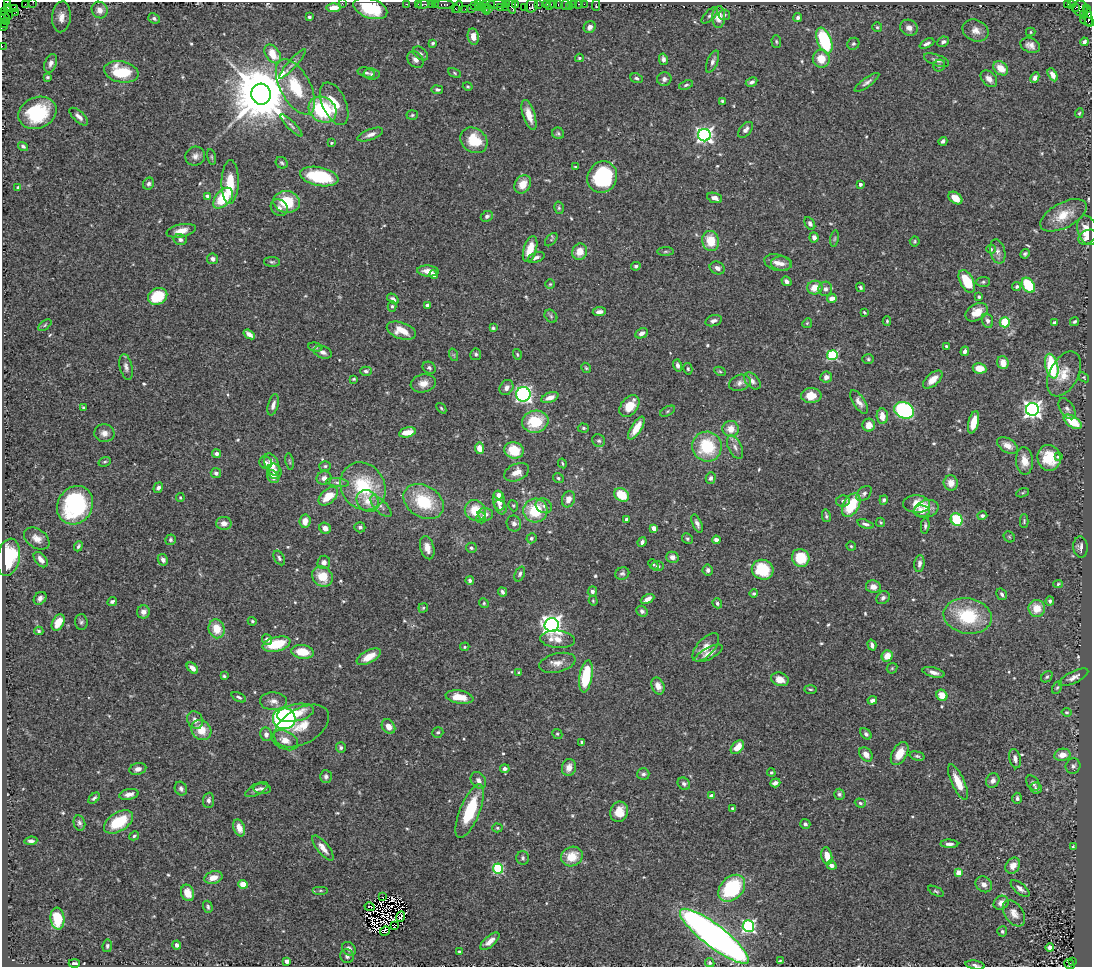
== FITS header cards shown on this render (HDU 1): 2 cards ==
NAXIS1  =                 1090
NAXIS2  =                  965

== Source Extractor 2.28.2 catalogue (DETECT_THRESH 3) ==
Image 1090 x 965 px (HDU 1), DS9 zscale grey, 1 PNG px = 1 image px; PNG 1094 x 969 px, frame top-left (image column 1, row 965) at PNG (2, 2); each listed source drawn as its Kron ellipse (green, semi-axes under 4 px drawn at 4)
Background 0.601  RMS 0.028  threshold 0.085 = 3 sigma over >= 5 px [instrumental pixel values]
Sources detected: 587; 6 with non-positive FLUX_AUTO (blend fragments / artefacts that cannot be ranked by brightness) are neither listed nor drawn; of the other 581, the 500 brightest by FLUX_AUTO listed and drawn (81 fainter detections omitted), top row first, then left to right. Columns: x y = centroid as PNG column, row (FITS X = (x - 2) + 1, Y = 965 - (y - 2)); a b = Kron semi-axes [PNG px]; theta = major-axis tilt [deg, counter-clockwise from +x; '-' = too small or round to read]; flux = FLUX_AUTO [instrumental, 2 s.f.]
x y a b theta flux
33 2 2 2 - 6.9
7 3 2 2 - 54
342 3 2 2 - 22
25 4 3 2 - 9.4
406 4 3 2 - 18
418 4 2 2 - 12
423 4 6 3 9 19
431 4 2 2 - 18
435 4 3 3 - 36
487 4 8 3 7 66
496 4 8 2 2 91
507 4 3 2 - 17
515 4 4 3 - 56
538 4 3 2 - 9
547 4 3 3 - 47
554 4 2 2 - 15
558 4 4 3 - 41
574 4 3 3 - 28
578 4 3 2 - 10
584 4 2 2 - 7
1067 4 3 2 - 23
444 5 10 3 -1 57
474 5 4 2 - 26
478 5 4 3 - 51
550 5 5 3 - 34
566 5 5 2 - 12
596 5 5 2 - 8.7
1071 5 3 2 - 3.8
511 6 8 3 -73 65
532 6 7 6 - 110
569 6 3 2 - 5.4
458 7 6 3 67 23
482 7 4 3 - 39
501 7 3 3 - 120
505 7 4 3 - 24
524 7 2 2 - 13
7 8 3 3 - 120
14 8 4 3 - 26
334 8 7 4 4 19
370 8 17 9 -19 81
455 8 3 2 - 25
472 8 3 2 - 17
478 8 3 2 - 36
489 8 3 3 - 9.4
1075 8 3 2 - 11
1080 8 8 7 - 130
1086 8 3 3 - 34
465 9 2 2 - 14
100 10 9 7 -52 14
486 10 5 2 - 24
5 12 2 2 - 5.8
16 12 4 2 - 6.7
8 15 4 2 - 3.3
710 15 10 4 45 4.3
724 15 6 5 - 3.8
1083 15 3 2 - 13
5 17 6 2 -46 35
61 17 15 9 85 18
309 17 3 3 - 5.3
719 17 11 6 88 22
798 17 4 4 - 4.6
1088 17 10 4 -78 280
154 18 6 5 - 5.1
6 21 4 2 - 10
1087 21 8 3 -20 61
3 22 6 3 -70 58
3 26 4 3 - 11
590 27 6 5 - 8.9
877 27 5 5 - 2.9
909 28 9 8 - 11
976 30 13 10 -25 16
1031 32 4 4 - 2.7
473 36 8 5 -81 18
776 41 6 5 - 2.8
824 41 13 7 -69 130
943 42 6 5 - 5.7
1084 42 4 4 - 5.7
433 43 4 3 - 3.3
927 43 8 4 26 6
853 44 6 5 - 3.8
1030 45 10 7 -21 11
2 46 2 2 - 8.8
421 53 8 5 -39 4.7
273 54 10 7 -54 40
579 58 4 3 - 3.1
663 59 6 4 -78 6.9
821 59 9 8 - 29
415 60 9 7 -43 9
936 60 13 5 -20 7.8
712 61 12 5 67 7.2
51 63 10 6 69 7.8
293 64 19 3 48 7.5
939 66 6 5 - 3.8
1001 68 8 6 -42 29
121 72 17 10 -11 84
366 73 9 4 -15 4.1
455 73 6 4 -29 2.7
372 74 8 6 -7 4.5
1053 75 7 4 -62 11
47 77 3 3 - 2.9
636 78 6 4 -23 4.5
1035 78 5 4 - 8.9
664 79 7 7 - 6.4
989 79 10 6 -47 13
752 82 6 4 27 6.1
867 82 15 4 36 7
686 85 7 4 19 3.4
468 86 5 4 - 2.5
295 87 30 15 -62 83
437 90 6 4 -8 4.5
261 94 10 9 - 17000
722 101 3 3 - 2.3
334 104 23 12 -66 42
322 110 15 12 -36 140
37 113 20 15 23 120
1079 113 5 4 - 2.4
412 115 6 5 - 3
529 115 16 6 -72 23
79 117 11 5 -43 9.4
291 125 15 4 -45 6.2
745 130 9 5 49 8.4
558 133 6 5 - 3.9
370 135 13 5 21 10
704 135 6 6 - 640
474 140 14 12 -36 59
943 141 5 4 - 4.8
331 143 4 4 - 3.1
23 146 5 4 - 3.9
195 156 10 9 - 10
211 157 8 3 -79 2.7
282 163 6 5 - 3.7
576 167 4 3 - 2.4
319 176 19 9 -11 130
602 177 16 14 58 170
230 182 22 8 89 48
149 184 6 5 - 5
523 184 10 7 57 27
860 184 3 3 - 7.2
18 188 3 3 - 8.2
208 196 4 4 - 9.9
223 198 12 7 47 85
715 198 8 5 -19 8.7
955 198 8 5 -38 23
286 202 13 11 -9 67
279 208 9 7 -44 7.9
559 208 6 4 -77 3.2
1063 215 25 12 28 38
487 216 6 5 - 4.7
810 223 7 4 -60 5.4
1087 230 15 10 -72 25
181 231 15 6 12 19
814 237 5 4 - 8.9
1087 237 9 6 31 15
180 239 6 5 - 6.2
835 239 8 4 81 3.5
551 240 8 4 48 2.7
711 241 10 8 -76 45
915 241 5 5 - 2.6
530 249 13 6 73 35
991 249 5 4 - 4.9
665 251 8 4 1 3.4
580 252 8 7 - 23
998 252 12 7 -76 9
1025 254 5 4 - 4
536 257 9 5 21 6.5
212 259 5 5 - 7.1
272 262 8 5 -1 3.8
778 263 14 8 -14 14
782 264 10 7 -2 10
636 266 5 4 - 3.7
717 268 8 6 -22 8
428 271 10 5 -3 17
434 274 4 4 - 12
786 281 5 4 - 6.1
967 281 12 6 -64 64
983 282 7 5 1 3.4
550 284 4 4 - 2.4
1028 285 8 5 -56 88
860 287 5 4 - 3.2
1017 287 4 4 - 4.4
815 288 8 6 18 26
825 289 7 7 - 7.4
158 296 10 8 27 63
979 297 4 3 - 3.1
832 298 5 4 - 13
393 299 6 3 -35 5.6
428 305 4 4 - 7.1
392 306 5 4 - 3.5
599 312 7 4 6 10
864 312 4 3 - 2.8
977 312 12 8 30 24
551 316 7 5 -47 4.2
713 321 8 5 17 7.3
887 321 5 3 - 2.4
987 321 7 5 -73 6.2
1005 322 5 5 - 51
1074 322 5 3 - 3.5
807 323 5 4 - 2.4
1054 323 4 3 - 4.1
45 325 8 4 37 3.1
493 328 3 3 - 3.3
401 331 15 8 -19 28
642 333 6 4 27 9.3
249 334 6 4 -36 15
946 346 4 3 - 4.1
315 347 7 4 -9 3.4
965 351 5 4 - 6.5
323 352 9 6 -18 7.6
476 354 6 5 - 4.2
517 354 5 3 - 2.3
454 355 6 4 -71 2.9
832 355 5 5 - 180
868 359 6 5 - 3.2
1003 363 7 5 -72 18
678 365 6 4 -76 6.2
1052 366 12 6 -75 150
126 367 13 6 -77 8.6
429 368 7 5 -34 4.5
586 368 5 4 - 2.7
980 368 7 5 -10 29
688 369 6 4 -76 3.1
366 371 6 4 1 4.5
720 371 6 4 -29 2.5
1064 374 24 14 62 34
826 377 6 5 - 9.6
1084 377 6 4 -39 2.3
354 379 4 3 - 2.3
933 380 11 6 41 20
752 381 10 6 -47 8.9
423 383 13 9 11 16
740 383 11 7 18 9
506 388 8 6 57 8.8
523 394 7 7 - 420
811 396 10 7 1 32
550 398 9 5 22 16
859 402 13 6 -57 11
273 405 11 5 74 9.6
629 406 12 8 53 41
83 407 3 3 - 2.3
441 408 6 3 -49 2.3
1032 409 6 6 - 910
1067 409 12 6 -58 7.7
904 410 10 8 -23 290
668 411 8 4 28 3.2
882 416 8 5 -87 19
535 422 13 11 12 79
974 422 11 5 76 32
1073 422 10 5 -33 61
869 425 6 6 - 18
583 428 5 4 - 3.2
636 428 13 5 58 32
731 429 8 8 - 23
407 432 8 5 14 29
104 433 10 8 -11 13
599 441 7 6 - 4.2
1007 445 11 7 -30 16
707 447 15 14 - 96
735 447 13 6 -64 9.5
479 448 6 4 -83 19
514 450 10 8 -15 53
216 454 4 4 - 5.9
1058 456 4 3 - 4.9
1049 458 13 11 -77 50
1024 461 14 8 -86 23
105 462 6 4 19 2.8
289 462 8 4 -80 3.1
266 463 7 6 - 6.8
562 463 5 3 - 2.5
272 464 11 7 -68 22
325 466 6 5 - 3.7
274 471 8 7 - 9.4
517 472 13 8 24 20
216 473 5 5 - 5.2
273 477 7 5 -55 15
324 478 7 6 - 10
558 478 6 4 -33 3.2
711 478 6 5 - 4.7
338 483 11 4 -7 6.3
951 483 7 7 - 19
363 486 25 21 -56 130
158 488 5 4 - 6.5
1023 493 7 4 20 2.6
864 494 9 6 47 5.8
498 495 4 4 - 7.2
622 495 8 6 -34 51
328 496 11 7 41 40
180 498 4 3 - 2.5
568 499 8 6 69 14
499 500 10 6 -79 15
884 500 5 4 - 4.5
368 501 12 10 -41 26
424 501 21 15 -31 98
843 501 7 5 8 4.9
917 504 13 9 -3 38
75 505 20 17 57 230
851 505 13 7 60 77
381 506 14 6 -46 10
513 506 6 4 -68 2.5
544 506 8 7 - 7.4
500 507 7 5 -58 5.2
926 509 12 8 16 18
475 511 11 10 - 47
535 511 12 12 - 76
922 511 8 6 -12 12
485 514 7 6 - 12
982 515 5 4 - 4
826 516 6 3 -78 3.7
481 518 5 5 - 3.2
626 519 3 3 - 6.3
957 519 6 5 - 92
305 521 7 5 81 19
1024 521 7 4 89 2.6
881 522 5 4 - 3
224 523 7 6 - 12
514 524 8 7 - 7.6
697 524 10 4 -66 7.9
865 524 8 4 -17 5.5
925 526 8 4 84 4.1
360 527 5 5 - 4.9
325 528 6 5 - 13
654 528 4 4 - 25
1009 537 6 5 - 2.4
37 538 14 9 -35 16
531 538 5 5 - 4.1
687 539 6 5 - 3.5
170 540 5 5 - 4.4
716 540 4 4 - 9.1
642 542 5 4 - 5.8
78 546 5 3 - 3.8
851 546 5 4 - 2.6
1080 547 10 7 -86 8.6
427 548 12 7 -74 16
471 548 5 5 - 3.6
8 557 19 11 79 120
672 557 6 5 - 9.9
279 558 8 5 -60 4.6
801 558 9 8 - 52
41 560 9 5 -50 13
163 560 6 5 - 9.2
324 562 6 6 - 11
919 563 8 5 83 7.5
653 564 6 4 -43 2.5
658 566 6 5 - 4.7
708 570 5 5 - 6.7
763 570 11 9 -23 80
622 573 7 6 - 4.8
520 574 8 5 68 4.6
322 576 11 9 -43 43
470 580 4 4 - 4.6
1058 584 5 4 - 2.8
873 587 7 6 - 15
592 591 5 4 - 6.3
502 592 4 3 - 4.6
754 593 4 4 - 3.2
1002 594 6 5 - 4.9
40 598 7 5 46 8.8
883 598 7 6 - 6.7
648 599 7 4 27 9.5
112 601 5 4 - 4.6
593 601 5 4 - 2.3
1050 601 4 4 - 4.4
484 603 5 4 - 2.8
717 603 5 4 - 3.9
423 608 5 4 - 2.6
1037 608 8 8 - 31
642 611 6 5 - 5.6
143 612 7 6 - 11
968 616 24 17 -10 120
252 621 4 4 - 2.8
58 622 9 5 60 31
81 622 8 6 -88 4.7
552 625 7 6 - 1200
217 629 9 8 - 35
39 631 4 3 - 3.2
557 639 17 8 -5 27
267 640 5 4 - 7.7
276 644 14 7 14 71
872 645 5 3 - 6.3
465 647 4 4 - 2.4
706 647 17 8 48 22
303 652 11 7 -8 44
709 653 15 6 28 15
887 656 6 5 - 25
369 657 13 6 28 29
557 663 18 9 13 17
192 668 7 4 -43 12
892 668 6 4 44 2.4
934 672 11 5 -14 11
519 673 4 3 - 3.1
224 676 4 3 - 3.2
586 676 16 6 80 88
1047 677 6 5 - 3.7
1074 677 16 6 26 11
780 679 9 6 -17 19
658 686 9 6 -66 16
1057 687 7 4 62 3.2
810 689 6 3 -1 2.4
942 695 6 5 - 29
239 697 8 4 -27 4.7
459 697 14 6 -9 32
872 700 5 4 - 7.9
273 701 13 9 -1 13
1067 712 5 4 - 2.7
295 713 19 8 11 39
284 719 11 10 - 540
195 720 9 7 -57 12
302 726 30 17 30 43
388 726 8 6 -55 15
201 730 11 9 -45 35
438 732 6 5 - 3.9
266 734 7 6 - 8.8
557 734 5 4 - 2.9
866 734 6 4 -45 4.9
285 740 14 9 -25 19
582 742 3 3 - 2.4
341 747 5 5 - 4.2
737 747 8 5 46 25
866 754 8 5 -50 13
900 754 12 7 61 29
1062 755 8 6 11 17
917 756 7 4 -15 3.7
1015 759 10 5 -79 9
1073 766 8 7 - 6.1
569 767 8 7 - 16
505 768 5 4 - 6
138 769 8 6 14 11
771 773 4 3 - 2.7
643 774 6 6 - 6
326 777 6 6 - 6.4
478 780 9 7 -52 8.7
993 780 7 6 - 8.9
958 782 19 6 -65 33
775 783 5 4 - 7.8
1033 783 8 5 -54 6.5
684 784 7 5 -44 5
1036 788 6 5 - 4.3
181 789 7 6 - 6.5
262 789 9 5 -5 6.5
256 790 12 5 29 7.5
129 794 10 5 12 12
839 794 5 5 - 4.4
712 796 4 4 - 17
94 798 7 4 43 5
1017 798 5 5 - 5
208 800 7 5 85 7.2
860 803 5 4 - 3.9
732 808 4 4 - 2.7
470 811 29 10 68 100
619 812 10 8 72 32
119 822 16 9 31 72
79 823 8 5 -77 5.3
805 824 5 5 - 5.5
239 828 9 5 -70 19
497 828 5 4 - 2.8
134 836 5 4 - 2.9
31 841 6 4 7 5.5
949 844 9 4 -1 6.8
1073 847 4 3 - 2.8
323 848 15 6 -51 15
827 856 9 5 -79 24
572 857 11 9 28 37
523 858 7 6 - 4.7
831 865 5 4 - 11
1013 866 8 7 - 17
498 868 5 5 - 170
959 872 4 4 - 32
213 878 9 6 15 19
243 884 5 4 - 31
984 884 9 7 -37 10
732 888 15 11 45 150
1020 888 11 5 -38 9.4
320 891 8 4 0 2.8
936 891 9 4 -27 3.4
188 893 8 6 -70 25
382 897 3 2 - 2.3
1001 903 8 6 35 10
208 907 6 4 -73 3.6
369 907 5 3 - 3.2
1014 913 15 9 -56 16
400 917 6 3 66 4.7
57 919 11 7 -83 74
395 925 2 2 - 2.6
748 926 6 5 - 360
385 931 5 4 - 2.7
1002 931 5 5 - 3.5
714 936 43 11 -38 1500
490 941 12 5 41 15
177 945 4 4 - 6.8
107 946 6 4 83 4.2
1050 947 4 4 - 18
349 949 7 6 - 7.9
459 952 4 4 - 2.5
347 956 7 6 - 5.3
287 961 4 4 - 18
780 961 4 3 - 2.5
1073 961 3 3 - 66
74 963 6 3 0 4.4
710 963 5 4 - 3.4
1069 964 5 4 - 45
975 965 9 4 -9 5.7
At the frame edge (FLAGS 8, measured only in part): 7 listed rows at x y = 33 2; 7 3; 342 3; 370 8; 3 22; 2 46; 975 965
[81 fainter detections neither listed nor drawn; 6 non-positive-flux detections neither listed nor drawn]